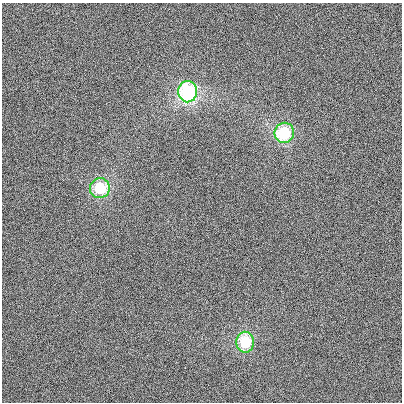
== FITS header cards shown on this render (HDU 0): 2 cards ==
NAXIS1  =                  400
NAXIS2  =                  400

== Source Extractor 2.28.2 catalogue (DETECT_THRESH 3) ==
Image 400 x 400 px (HDU 0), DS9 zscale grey, 1 PNG px = 1 image px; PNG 404 x 404 px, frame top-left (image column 1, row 400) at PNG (2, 3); each listed source drawn as its Kron ellipse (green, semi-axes under 4 px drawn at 4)
Background 28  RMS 960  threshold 2880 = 3 sigma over >= 5 px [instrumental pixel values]
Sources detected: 4; all 4 listed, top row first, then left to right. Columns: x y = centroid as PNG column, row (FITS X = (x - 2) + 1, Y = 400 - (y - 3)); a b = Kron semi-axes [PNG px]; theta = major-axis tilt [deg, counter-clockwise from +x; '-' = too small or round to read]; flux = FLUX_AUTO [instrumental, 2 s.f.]
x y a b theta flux
188 92 11 9 89 7.8e+06
284 133 10 9 - 4.5e+06
100 188 10 10 - 3.5e+06
245 342 10 8 -88 3.4e+06